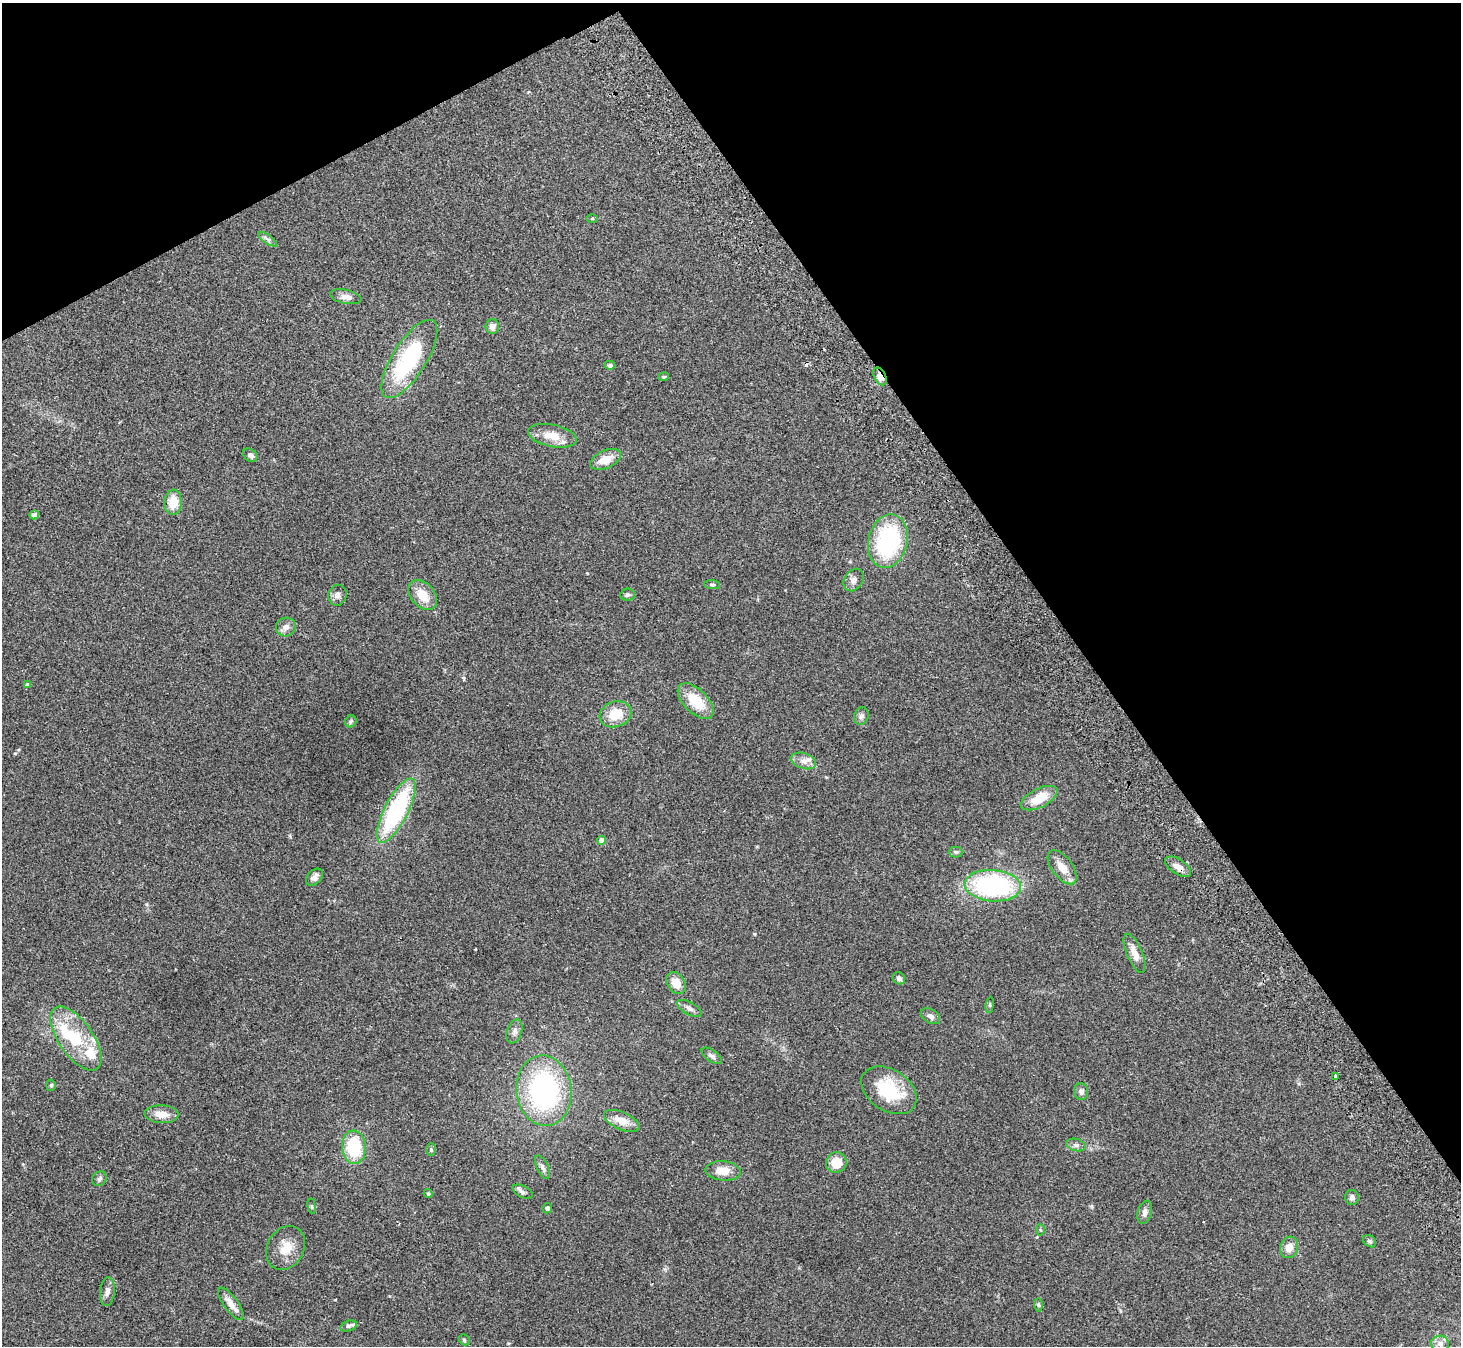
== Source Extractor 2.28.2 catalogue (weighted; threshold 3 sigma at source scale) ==
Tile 3 of 4 x 4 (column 3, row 1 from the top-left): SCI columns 2971-4429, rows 4229-5572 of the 5943 x 5903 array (HDU 1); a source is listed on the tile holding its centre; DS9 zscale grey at full resolution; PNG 1463 x 1348 px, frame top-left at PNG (2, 3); each listed source drawn as its Kron ellipse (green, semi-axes under 4 px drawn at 4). Shown black and unused: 31% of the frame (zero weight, under 2 of 3 exposures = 3% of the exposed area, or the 3 px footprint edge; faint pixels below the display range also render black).
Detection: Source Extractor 2.28.2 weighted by HDU 2 'WHT'; one run over the whole footprint, this tile lists its part. Background 0.109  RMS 0.0092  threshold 0.0413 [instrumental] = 3 sigma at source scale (4.5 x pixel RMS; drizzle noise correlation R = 1.50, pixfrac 1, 0.05/0.05 arcsec/px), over >= 5 px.
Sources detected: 80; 1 cosmic-ray / hot-pixel residue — neither listed nor drawn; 6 inside a brighter listed object's ellipse — not listed separately; the other 73 listed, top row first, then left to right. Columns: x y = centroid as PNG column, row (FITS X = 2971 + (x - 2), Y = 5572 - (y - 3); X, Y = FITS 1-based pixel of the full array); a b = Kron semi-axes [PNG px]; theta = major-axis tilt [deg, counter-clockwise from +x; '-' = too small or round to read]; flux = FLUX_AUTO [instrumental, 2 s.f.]
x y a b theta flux
592 218 6 4 0 0.95
268 239 11 3 -35 1.9
346 297 16 7 -11 5.3
492 327 7 7 - 4
409 359 45 17 58 85
610 365 5 4 - 2.9
880 376 9 5 -61 8.8
664 377 5 4 - 1.1
552 436 25 11 -12 16
250 455 8 5 -40 3
605 459 16 9 25 12
173 502 12 8 86 15
34 515 5 4 - 7.3
888 541 27 19 77 90
853 580 12 9 55 4.9
712 585 8 4 -5 1.4
337 595 10 9 - 3.7
423 595 17 11 -48 15
628 595 7 6 - 1.9
286 627 10 9 - 4.8
27 685 4 4 - 2.7
696 701 22 12 -45 27
615 714 16 12 20 18
861 716 9 7 71 2.9
351 721 6 5 - 1.6
804 761 13 7 -18 5.8
1039 798 20 9 26 18
396 811 35 11 63 100
602 840 4 4 - 8.6
956 852 6 5 - 1.7
1062 867 20 10 -53 11
1178 867 15 7 -34 6
314 877 10 6 47 4.2
993 886 28 16 -4 140
1134 953 21 7 -67 9.4
899 978 6 5 - 2.8
676 983 12 8 -55 11
990 1005 8 4 82 1.4
689 1008 13 6 -30 3.6
931 1016 10 6 -32 4
514 1031 12 7 70 3.7
76 1038 37 17 -55 37
712 1056 12 5 -36 2.9
1335 1076 3 3 - 2
51 1085 5 4 - 1.2
889 1090 30 20 -33 42
544 1091 35 27 -83 160
1081 1091 8 7 - 3.4
161 1114 17 9 -3 10
622 1121 19 8 -24 12
1076 1145 10 6 -15 2.9
354 1147 17 12 -85 42
431 1149 6 5 - 1.6
836 1162 10 10 - 15
542 1167 13 5 -65 3
723 1171 18 9 -4 12
99 1179 8 6 44 2.2
523 1192 11 6 -28 2.8
428 1194 4 4 - 1.6
1352 1197 7 6 - 3.3
312 1206 7 4 -82 1.3
547 1208 5 4 - 2.3
1145 1212 12 7 73 4
1040 1230 5 3 - 0.97
1370 1241 7 5 -36 1.7
1289 1247 11 9 72 8.4
286 1248 23 18 60 16
107 1291 14 7 84 4.5
231 1304 19 7 -54 8.2
1038 1305 6 4 -89 1.4
348 1326 8 5 16 1.7
464 1340 6 5 - 1.2
1440 1344 9 8 - 3.9
Overlapping masked pixels (flux is a lower limit): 2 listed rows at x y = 880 376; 1178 867